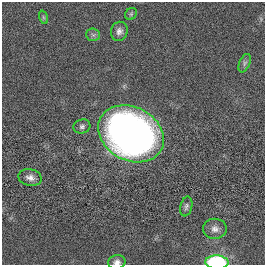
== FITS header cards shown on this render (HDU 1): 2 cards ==
NAXIS1  =                  263
NAXIS2  =                  263

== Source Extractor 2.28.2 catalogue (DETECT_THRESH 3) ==
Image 263 x 263 px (HDU 1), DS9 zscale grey, 1 PNG px = 1 image px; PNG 267 x 267 px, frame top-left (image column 1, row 263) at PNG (2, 2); each listed source drawn as its Kron ellipse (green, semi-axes under 4 px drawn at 4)
Background 0.00136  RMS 0.036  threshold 0.109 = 3 sigma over >= 5 px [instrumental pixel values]
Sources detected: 12; all 12 listed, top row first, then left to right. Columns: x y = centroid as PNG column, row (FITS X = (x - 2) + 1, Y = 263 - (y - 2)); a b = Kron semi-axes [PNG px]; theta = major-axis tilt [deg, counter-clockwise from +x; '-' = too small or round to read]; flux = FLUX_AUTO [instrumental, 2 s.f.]
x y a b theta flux
131 14 6 5 - 3.9
43 17 7 4 -71 3.9
119 31 10 8 72 11
93 35 7 6 - 6.1
245 63 10 5 67 6.6
82 126 8 7 - 7.7
131 134 34 27 -28 1700
30 178 12 8 -13 14
186 206 10 6 78 6.7
215 229 12 10 -1 15
117 262 9 7 12 11
217 262 11 6 -2 200
At the frame edge (FLAGS 8, measured only in part): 2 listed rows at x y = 117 262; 217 262